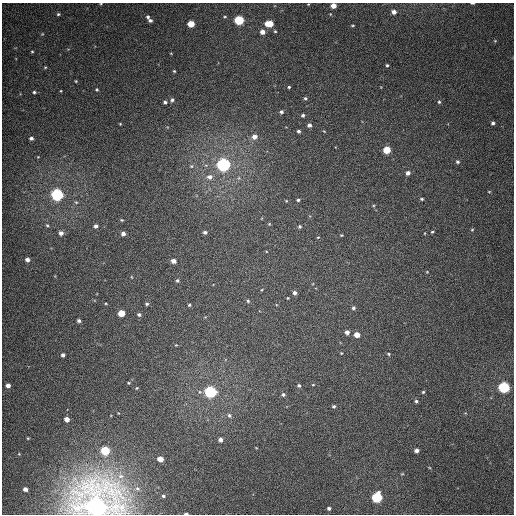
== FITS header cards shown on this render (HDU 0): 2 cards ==
NAXIS1  =                  512
NAXIS2  =                  512

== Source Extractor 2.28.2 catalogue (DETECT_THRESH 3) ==
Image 512 x 512 px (HDU 0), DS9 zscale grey, 1 PNG px = 1 image px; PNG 516 x 516 px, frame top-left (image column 1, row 512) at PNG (2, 3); no overlay
Background 363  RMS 8.6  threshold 25.8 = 3 sigma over >= 5 px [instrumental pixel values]
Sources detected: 117; all 117 listed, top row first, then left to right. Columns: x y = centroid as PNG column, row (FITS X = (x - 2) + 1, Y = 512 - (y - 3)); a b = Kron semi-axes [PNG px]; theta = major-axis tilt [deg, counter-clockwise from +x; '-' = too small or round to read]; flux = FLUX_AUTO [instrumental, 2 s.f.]
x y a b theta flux
472 3 4 2 - 710
101 4 5 3 - 510
308 4 3 2 - 420
333 6 4 4 - 5500
394 12 5 5 - 3100
58 14 5 4 - 830
330 14 5 3 - 480
148 17 4 4 - 1100
224 17 6 4 6 730
150 20 5 4 - 1400
239 20 5 5 - 46000
191 24 5 4 - 12000
269 24 6 5 - 13000
353 25 5 3 - 630
275 31 4 3 - 660
262 32 5 5 - 3600
42 34 4 3 - 490
495 41 4 3 - 460
32 51 4 4 - 560
171 53 4 2 - 370
387 65 4 3 - 750
45 67 4 3 - 590
174 71 3 3 - 540
76 81 3 3 - 530
289 87 4 3 - 790
97 90 4 4 - 760
61 91 4 3 - 450
34 92 4 4 - 990
305 98 5 4 - 930
172 100 6 5 - 1300
165 102 4 4 - 1400
439 102 5 4 - 880
281 112 5 4 - 1500
303 115 4 4 - 1200
493 123 4 4 - 1300
120 124 3 3 - 440
309 125 4 4 - 1900
298 131 4 4 - 1200
324 131 4 3 - 500
254 137 6 6 - 4200
31 138 4 3 - 1600
387 150 5 5 - 17000
38 157 3 3 - 420
457 162 5 4 - 1200
223 165 5 5 - 200000
191 166 6 5 - 1000
408 173 5 5 - 2400
209 177 7 7 - 3200
489 192 5 3 - 480
57 195 5 5 - 140000
422 199 4 3 - 790
298 200 4 3 - 860
286 201 4 4 - 500
122 220 5 4 - 670
269 224 4 3 - 490
47 225 5 4 - 750
96 226 5 4 - 1900
300 226 4 4 - 960
472 230 4 4 - 580
205 232 4 4 - 1400
432 232 3 3 - 640
61 233 5 5 - 2800
425 233 4 2 - 350
123 234 4 4 - 2600
341 235 4 3 - 590
318 237 4 2 - 400
27 260 4 4 - 2500
173 261 4 4 - 4000
427 272 4 3 - 410
132 277 4 3 - 390
177 280 4 4 - 960
262 290 4 3 - 480
295 293 4 4 - 1800
288 298 3 2 - 470
248 301 5 4 - 820
106 304 4 3 - 490
147 304 4 3 - 840
189 305 3 3 - 700
353 308 5 5 - 1200
121 313 5 4 - 13000
139 315 5 4 - 1200
205 317 4 4 - 420
79 321 4 3 - 1400
347 332 5 5 - 2200
357 335 5 4 - 6100
176 345 3 3 - 390
341 353 4 4 - 490
388 354 5 4 - 770
63 355 4 4 - 1900
128 383 3 2 - 530
299 385 4 4 - 1100
313 385 4 2 - 430
8 386 4 4 - 3000
504 387 5 5 - 91000
137 388 4 3 - 530
210 392 5 5 - 120000
423 392 3 3 - 680
283 394 4 4 - 1100
416 401 4 4 - 1100
334 406 4 3 - 900
229 415 6 5 - 1200
67 419 4 4 - 4600
28 438 4 3 - 510
221 440 4 4 - 2400
416 450 4 4 - 2600
105 451 5 5 - 34000
19 454 4 4 - 450
160 459 4 4 - 7400
402 474 5 3 - 470
121 476 10 8 -5 4100
25 489 4 4 - 3000
137 489 7 6 - 1900
163 496 4 3 - 860
377 497 5 5 - 64000
97 506 20 17 -2 770000
329 508 4 3 - 1400
186 514 4 2 - 1100
At the frame edge (FLAGS 8, measured only in part): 6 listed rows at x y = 472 3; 101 4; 308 4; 333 6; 97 506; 186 514